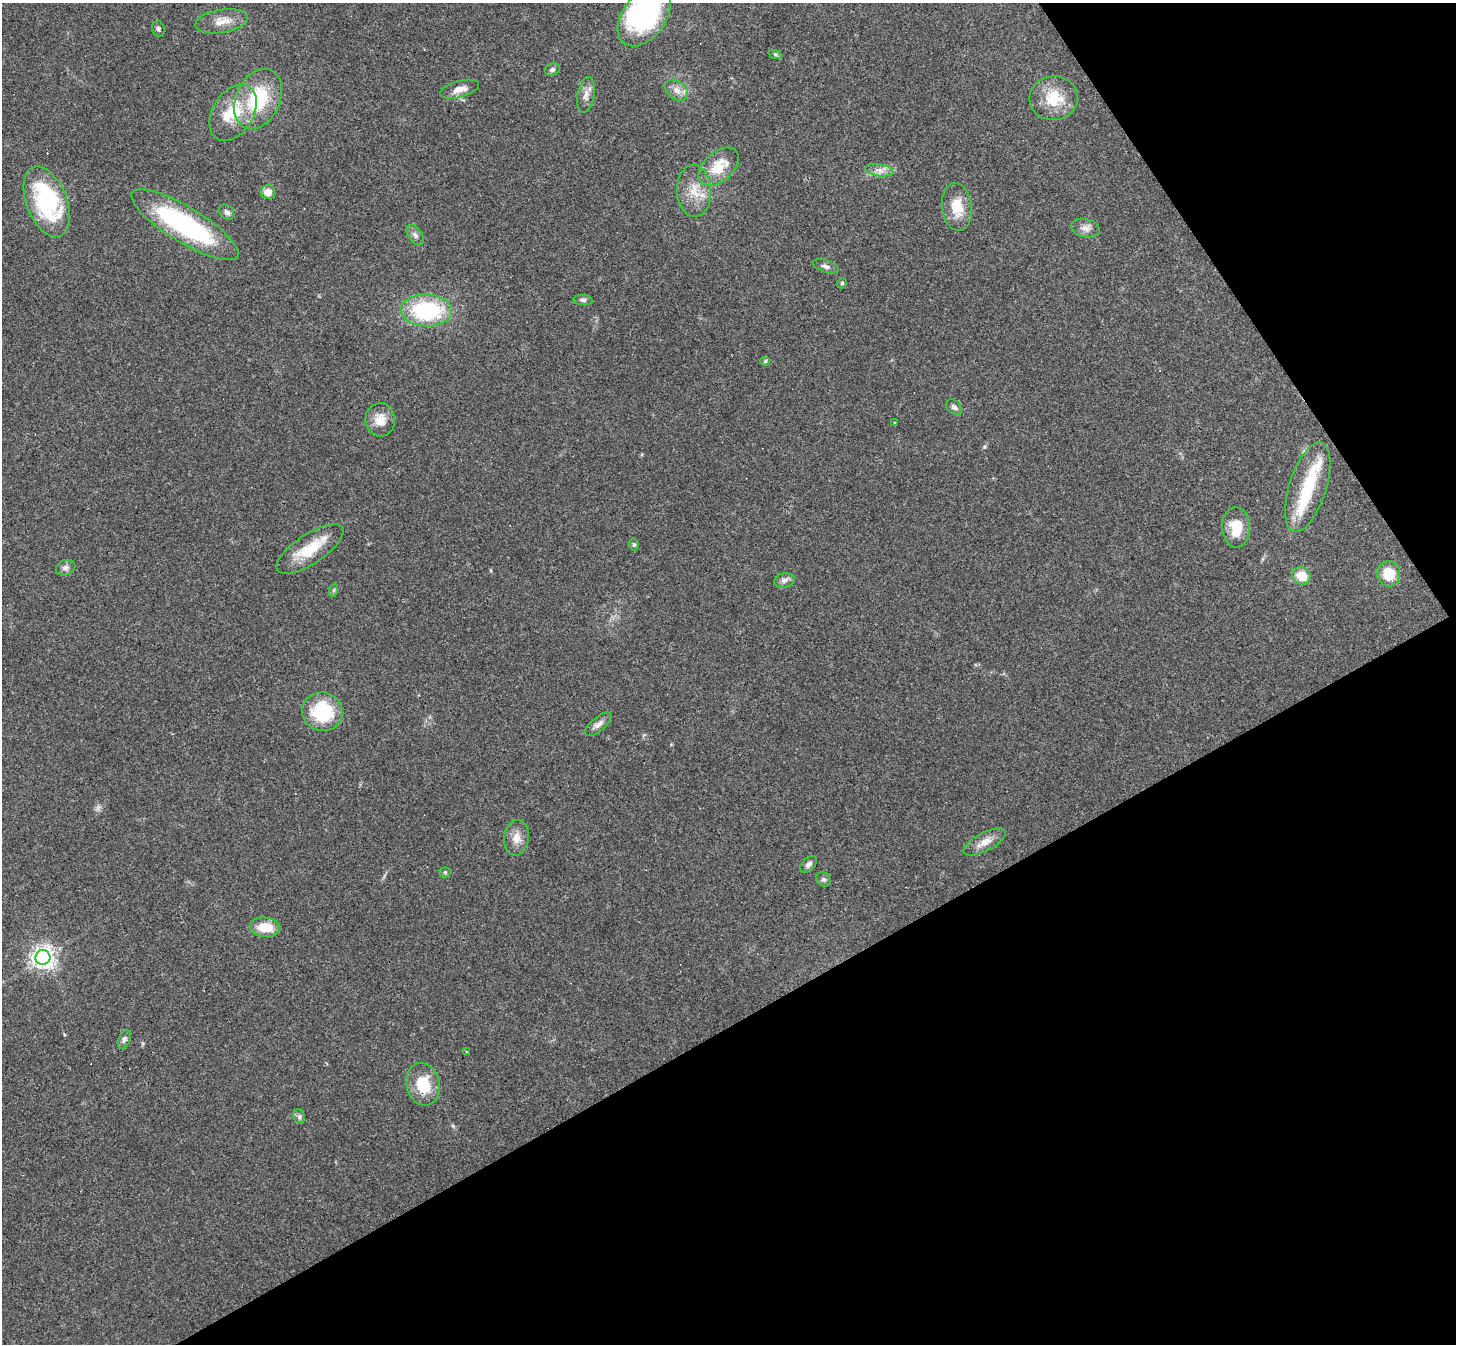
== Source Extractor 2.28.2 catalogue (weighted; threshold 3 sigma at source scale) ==
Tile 12 of 4 x 4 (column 4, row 3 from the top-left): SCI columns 4364-5817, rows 1495-2836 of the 5817 x 5809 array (HDU 1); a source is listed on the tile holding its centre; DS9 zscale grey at full resolution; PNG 1458 x 1346 px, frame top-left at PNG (2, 3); each listed source drawn as its Kron ellipse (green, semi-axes under 4 px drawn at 4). Shown black and unused: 31% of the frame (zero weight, under 3 of 4 exposures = <1% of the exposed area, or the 3 px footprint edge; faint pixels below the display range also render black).
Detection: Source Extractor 2.28.2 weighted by HDU 2 'WHT'; one run over the whole footprint, this tile lists its part. Background 0.0539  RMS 0.0051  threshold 0.0229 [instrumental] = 3 sigma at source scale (4.5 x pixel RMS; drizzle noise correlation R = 1.50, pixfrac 1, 0.05/0.05 arcsec/px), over >= 5 px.
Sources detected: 58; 3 inside a brighter object's white glare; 3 cosmic-ray / hot-pixel residue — neither listed nor drawn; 1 inside a brighter listed object's ellipse — not listed separately; the other 51 listed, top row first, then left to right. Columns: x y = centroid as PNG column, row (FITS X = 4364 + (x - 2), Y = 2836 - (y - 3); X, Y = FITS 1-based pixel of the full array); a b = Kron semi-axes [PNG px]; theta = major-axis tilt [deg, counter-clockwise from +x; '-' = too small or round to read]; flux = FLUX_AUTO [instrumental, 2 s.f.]
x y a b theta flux
644 16 34 21 53 97
222 21 26 11 9 7.4
158 29 8 6 -75 1.2
775 54 6 4 -19 0.85
552 70 7 6 - 1.3
460 89 20 8 15 4.9
676 90 13 9 -37 3.8
586 95 18 8 81 4
1054 98 24 22 6 17
258 99 31 22 65 32
233 113 30 20 58 19
719 167 23 14 42 14
879 170 14 6 -9 3.1
694 191 26 17 -87 11
268 192 7 7 - 4.5
47 202 37 20 -68 56
957 207 24 15 -83 11
227 212 8 6 -46 1.6
185 225 61 17 -31 80
1086 228 14 9 -13 3.3
415 235 11 6 -55 1.9
826 266 13 6 -18 2.1
842 283 5 5 - 0.74
583 300 9 5 -4 1.3
427 310 25 16 -2 49
765 361 5 4 - 0.84
954 407 9 6 -44 1.6
380 420 16 15 - 7.4
895 423 4 3 - 0.59
1308 487 46 18 72 25
1236 527 20 14 -88 13
634 545 6 5 - 0.85
310 549 39 15 33 17
66 568 10 7 21 2
1389 574 12 11 - 11
1301 576 9 8 - 9.1
784 580 10 7 15 2.2
334 590 7 4 71 0.84
322 712 20 19 - 31
598 724 16 7 40 2.8
516 838 18 12 83 5.8
985 842 23 9 28 5.6
808 864 10 6 44 1.8
445 872 5 5 - 0.75
823 879 8 6 -42 1.4
265 927 15 10 -5 10
43 957 7 7 - 360
124 1039 10 6 64 1.8
467 1052 3 3 - 0.48
423 1084 21 16 -76 16
299 1117 7 5 -69 1.2
Overlapping masked pixels (flux is a lower limit): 1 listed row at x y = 423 1084
Isophote crosses this tile's border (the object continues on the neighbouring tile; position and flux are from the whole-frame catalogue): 1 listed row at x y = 644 16